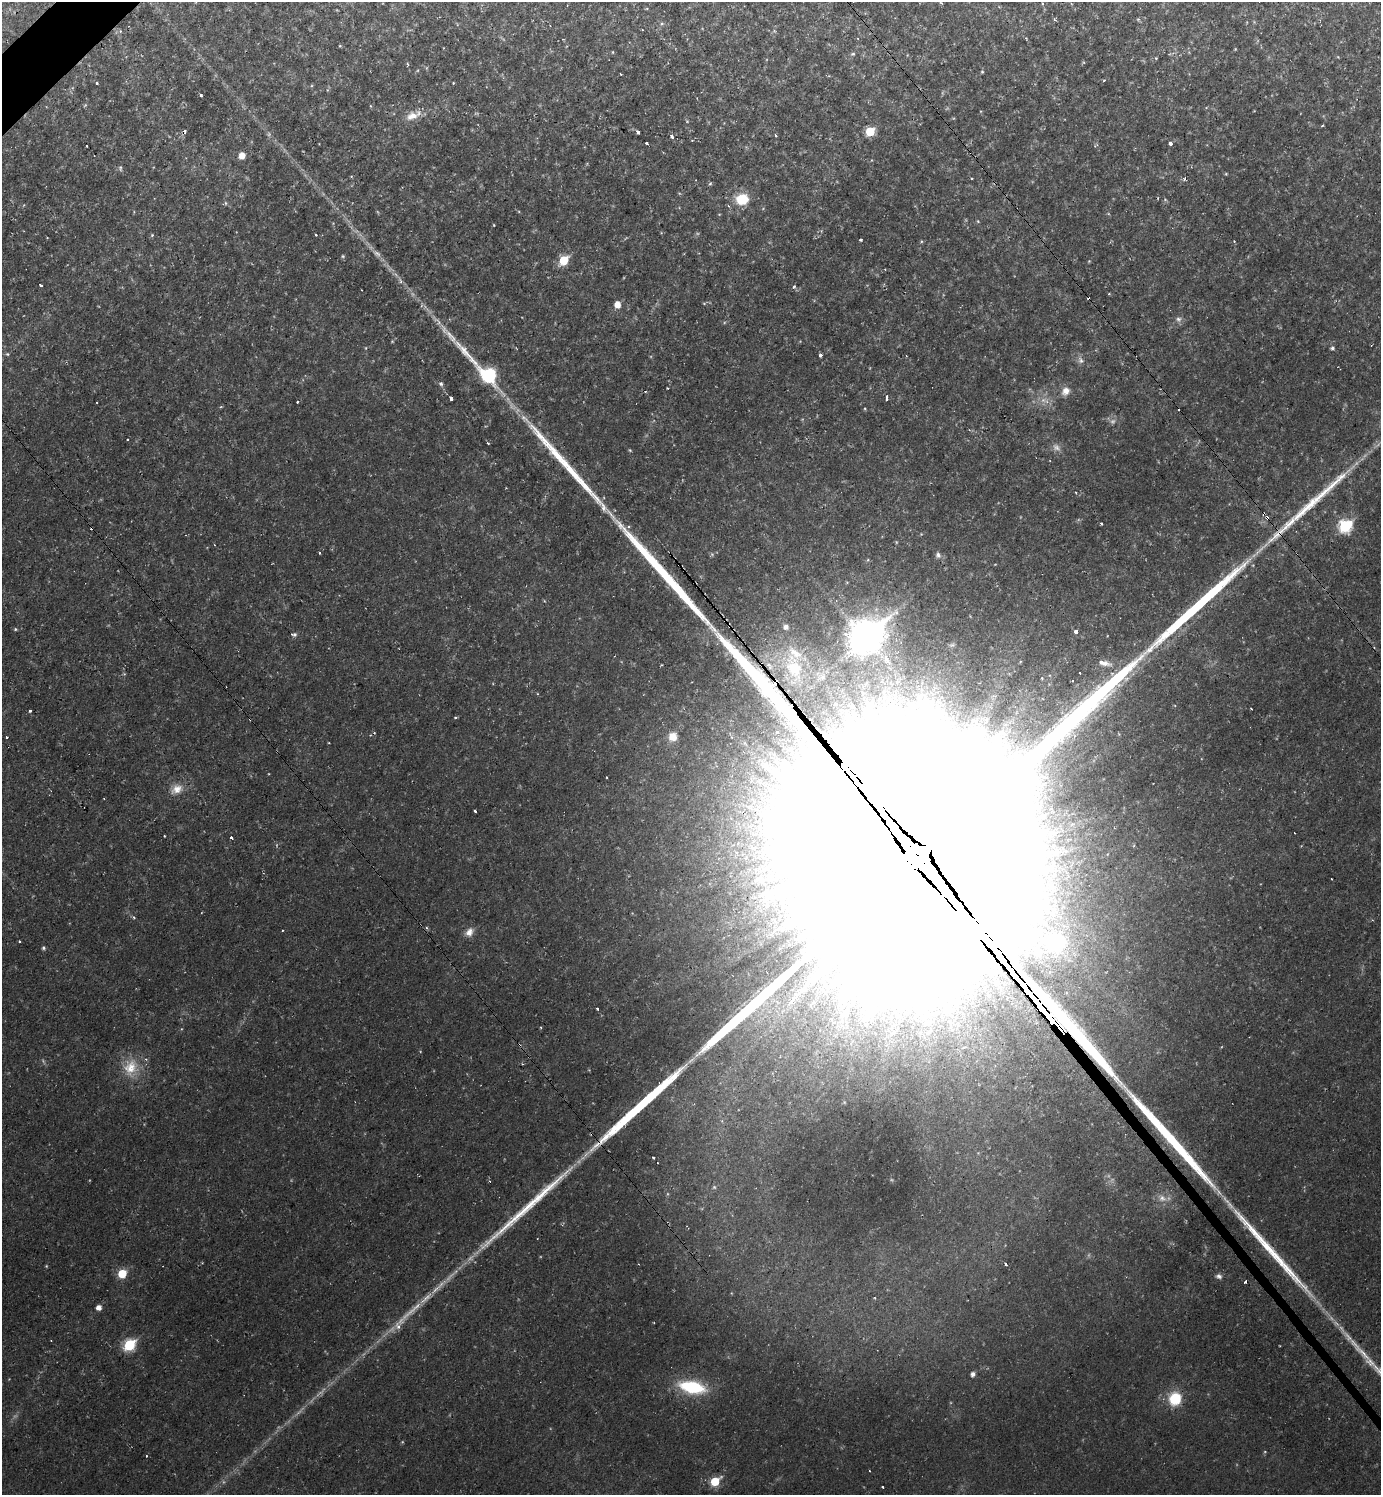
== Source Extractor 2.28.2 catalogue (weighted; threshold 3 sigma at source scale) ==
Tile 11 of 4 x 4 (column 3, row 3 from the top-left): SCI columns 2916-4294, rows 1494-2986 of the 5971 x 5973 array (HDU 1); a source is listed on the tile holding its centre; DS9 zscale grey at full resolution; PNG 1383 x 1497 px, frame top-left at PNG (2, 2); no overlay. Shown black and unused: <1% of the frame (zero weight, under 2 of 3 exposures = <1% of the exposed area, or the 3 px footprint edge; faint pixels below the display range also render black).
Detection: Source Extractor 2.28.2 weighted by HDU 2 'WHT'; one run over the whole footprint, this tile lists its part. Background 0.0453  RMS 0.0082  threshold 0.037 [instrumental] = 3 sigma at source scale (4.5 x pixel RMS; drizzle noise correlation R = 1.50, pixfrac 1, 0.05/0.05 arcsec/px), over >= 5 px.
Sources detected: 119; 2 too faint to see at this stretch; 15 cosmic-ray / hot-pixel residue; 10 long thin detections or spike segments (spike, bleed or trail) — not listed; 4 inside a brighter listed object's ellipse — not listed separately; the other 88 listed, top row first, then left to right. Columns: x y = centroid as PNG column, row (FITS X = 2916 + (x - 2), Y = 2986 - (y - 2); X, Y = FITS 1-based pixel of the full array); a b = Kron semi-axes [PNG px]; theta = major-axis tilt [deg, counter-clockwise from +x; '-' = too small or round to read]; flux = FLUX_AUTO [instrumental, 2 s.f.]
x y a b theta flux
642 30 3 2 - 1.6
853 54 5 4 - 0.98
1156 58 4 3 - 0.77
982 72 5 3 - 0.75
620 74 3 2 - 0.82
96 83 3 3 - 1.6
201 95 3 3 - 3.4
412 116 18 10 19 8.3
870 131 6 5 - 25
638 132 4 3 - 3.7
776 135 3 2 - 1.2
672 136 4 4 - 2.3
647 143 3 3 - 2.8
1170 143 3 3 - 8
242 155 7 6 - 5.3
120 168 6 3 72 1.1
972 178 3 2 - 1.1
1184 179 5 3 - 0.95
710 183 5 3 - 0.91
742 199 11 10 - 22
225 203 6 4 -70 0.98
494 225 3 2 - 0.49
152 235 4 4 - 0.73
860 240 3 3 - 2
377 253 12 5 -34 3.3
343 256 6 4 -89 0.95
564 260 6 6 - 25
40 285 3 3 - 3.4
362 290 3 2 - 0.68
617 304 5 5 - 8.5
1178 319 6 6 - 2
1332 348 5 4 - 1.5
7 354 4 4 - 0.88
820 355 3 3 - 4.1
1081 360 9 6 -79 2.5
488 375 15 12 -42 44
441 384 5 5 - 1.4
1066 391 11 10 - 5.4
887 396 4 3 - 1.1
451 398 3 3 - 19
297 402 3 3 - 1.9
127 440 3 2 - 1
488 443 3 2 - 0.96
1101 524 3 3 - 1.3
1345 526 7 6 - 71
319 553 3 2 - 0.83
938 555 8 5 -79 2
786 627 6 5 - 3.3
15 629 5 3 - 0.71
1076 632 3 3 - 8.7
294 634 6 5 - 1.6
865 637 14 11 41 1200
1105 663 16 7 -11 5.6
794 668 25 22 -37 61
1251 708 2 2 - 0.78
31 710 3 3 - 5.8
456 717 3 3 - 1.9
986 720 11 6 76 4.7
7 737 3 3 - 2.1
673 737 10 10 - 7
606 777 2 2 - 0.72
177 789 14 11 31 7.7
475 811 3 2 - 1.7
231 837 3 3 - 4.2
937 880 267 60 -51 550000
134 917 5 4 - 1.1
469 932 11 8 56 4.8
19 941 3 3 - 1.3
43 948 4 4 - 1.3
794 998 7 4 20 2.9
597 1009 3 3 - 2.1
131 1067 18 16 64 16
653 1158 3 2 - 1.4
714 1187 4 4 - 0.94
1006 1264 4 3 - 5.1
122 1274 6 5 - 23
1219 1276 8 6 -24 2.2
1245 1282 3 3 - 4.6
99 1307 5 5 - 4.1
398 1326 11 6 -67 3.5
129 1345 7 6 - 53
1378 1370 53 7 -48 20
973 1374 5 4 - 2.6
692 1387 20 10 -11 52
1175 1399 10 9 - 28
147 1456 3 2 - 0.65
715 1481 7 5 38 22
883 1487 3 2 - 1.1
Overlapping masked pixels (flux is a lower limit): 1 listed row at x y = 937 880
Isophote crosses this tile's border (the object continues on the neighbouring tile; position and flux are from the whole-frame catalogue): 1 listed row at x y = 1378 1370